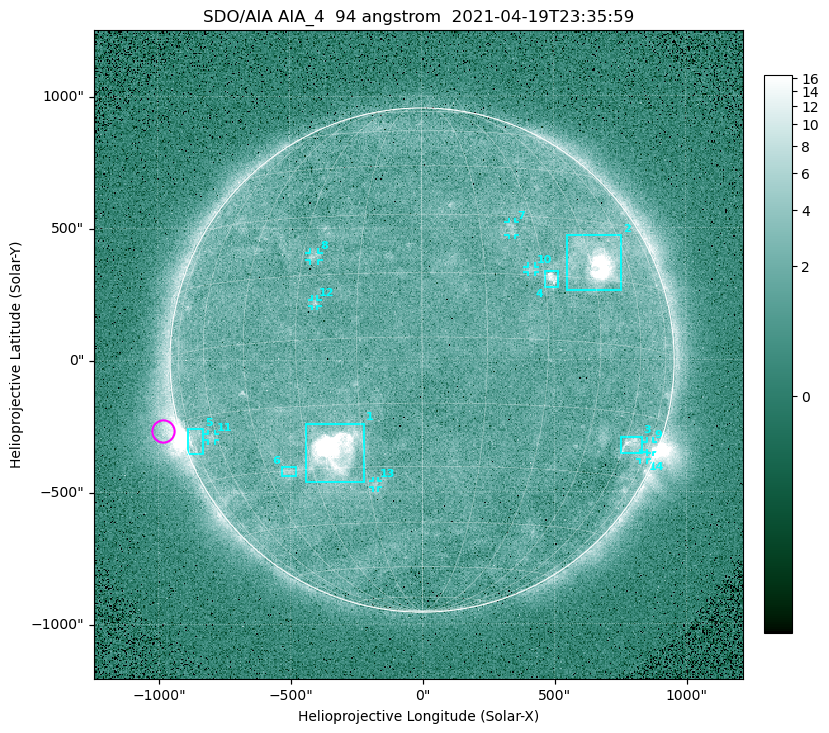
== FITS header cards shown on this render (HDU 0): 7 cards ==
TELESCOP= 'SDO/AIA '
INSTRUME= 'AIA_4   '
WAVELNTH=                   94
WAVEUNIT= 'angstrom'
DATE-OBS= '2021-04-19T23:35:59.14'
CTYPE1  = 'HPLN-TAN'
CTYPE2  = 'HPLT-TAN'

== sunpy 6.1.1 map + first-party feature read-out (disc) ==
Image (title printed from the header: SDO/AIA AIA_4  94 angstrom  2021-04-19T23:35:59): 512 x 512 px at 4.8 arcsec/px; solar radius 955 arcsec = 199 px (full disc in frame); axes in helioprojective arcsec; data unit not stated in the header (colour bar unlabelled)
Orientation: roll -0.137 deg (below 1 deg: not rotated)
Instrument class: DISC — disc imager (sunpy class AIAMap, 94 A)
Bright regions (active regions / flare kernels): reference = the median radial profile (limb darkening/brightening removed); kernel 5 px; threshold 5 sigma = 2.52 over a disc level ~1.76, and >= 1.15x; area >= 9 px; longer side >= 5 px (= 24 arcsec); searched inside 0.97 R_sun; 14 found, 14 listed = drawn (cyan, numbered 1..; 8 of them under ~33 arcsec drawn as corner ticks so the feature stays visible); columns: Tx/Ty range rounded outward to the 10 arcsec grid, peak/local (2 s.f.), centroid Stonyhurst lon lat
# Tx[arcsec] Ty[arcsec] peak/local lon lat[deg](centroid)
1 -440..-220 -460..-240 587 -23 -26
2 550..760 260..470 52 +47 +19
3 750..830 -360..-290 4.6 +64 -22
4 460..520 270..340 7 +32 +14
5 -890..-830 -360..-260 6.2 -73 -19
6 -540..-480 -440..-400 3 -38 -30
7 330..360 470..520 2.8 +23 +26
8 -430..-390 380..410 3.1 -27 +20
9 850..880 -350..-310 3 +75 -22
10 400..430 330..360 2.8 +27 +16
11 -810..-780 -300..-280 2.7 -63 -20
12 -420..-390 200..230 2.8 -25 +8
13 -190..-170 -480..-450 2.8 -13 -34
14 820..850 -380..-350 2.2 +73 -24
Off-limb structures (1.02-1.3 R_sun): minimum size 50 px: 6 found; the strongest spans PA ~85..115 deg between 1.02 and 1.22 R_sun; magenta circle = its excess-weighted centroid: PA ~105 deg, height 1.06 R_sun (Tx ~-980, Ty ~-270 arcsec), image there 4.8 x the reference